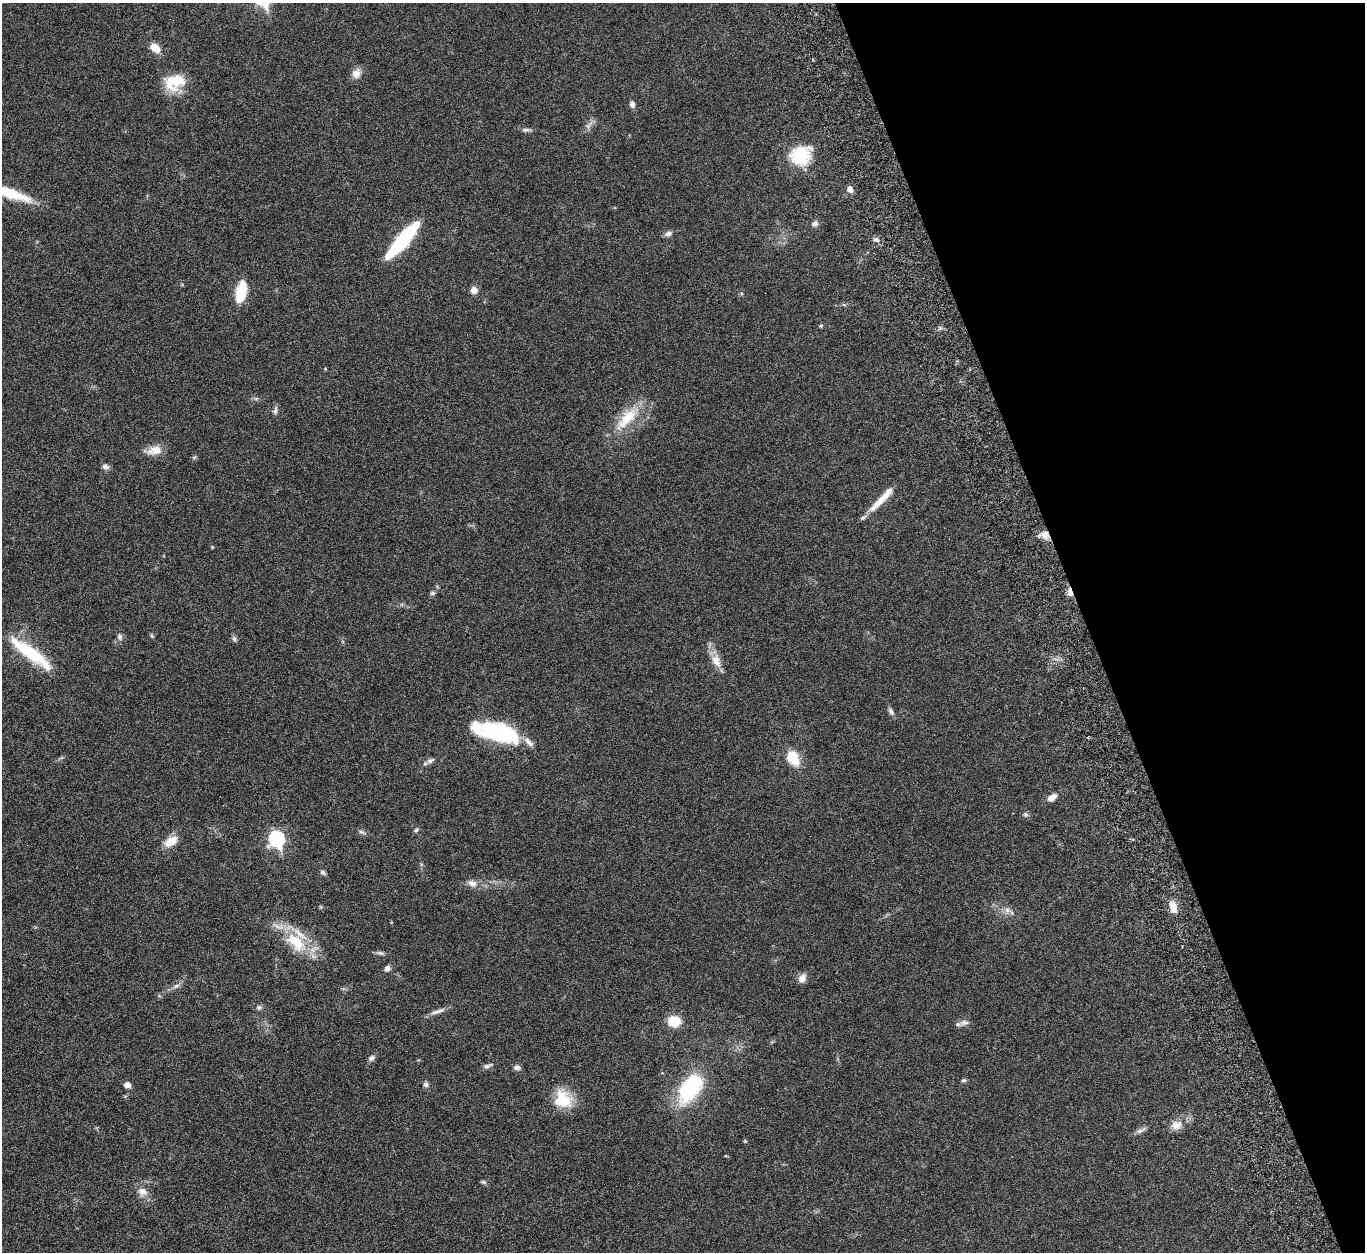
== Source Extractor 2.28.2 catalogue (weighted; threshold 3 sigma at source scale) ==
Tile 12 of 4 x 4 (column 4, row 3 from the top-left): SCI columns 4205-5567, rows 1583-2832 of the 5682 x 5544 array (HDU 1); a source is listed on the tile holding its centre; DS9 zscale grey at full resolution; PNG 1367 x 1254 px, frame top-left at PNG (2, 3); no overlay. Shown black and unused: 20% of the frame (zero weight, under 5 of 10 exposures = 6% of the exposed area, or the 3 px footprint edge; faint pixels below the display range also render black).
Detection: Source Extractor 2.28.2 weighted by HDU 2 'WHT'; one run over the whole footprint, this tile lists its part. Background 0.0278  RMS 0.0018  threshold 0.00726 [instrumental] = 3 sigma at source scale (4.09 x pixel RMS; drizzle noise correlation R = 1.36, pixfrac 0.8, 0.05/0.05 arcsec/px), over >= 5 px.
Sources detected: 71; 2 inside a brighter object's white glare — not listed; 3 inside a brighter listed object's ellipse — not listed separately; the other 66 listed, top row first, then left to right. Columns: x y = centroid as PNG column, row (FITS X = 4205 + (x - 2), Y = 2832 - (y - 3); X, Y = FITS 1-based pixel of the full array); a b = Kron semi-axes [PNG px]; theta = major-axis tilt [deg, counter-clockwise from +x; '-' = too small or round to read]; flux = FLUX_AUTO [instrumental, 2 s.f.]
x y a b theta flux
155 48 10 7 -40 2.4
356 73 13 11 62 1.2
174 82 26 18 16 4.8
632 104 7 5 -79 0.62
588 126 10 5 45 0.61
526 130 14 5 1 0.49
800 155 17 15 35 9.5
850 189 7 6 - 0.91
9 193 50 11 -20 6.8
815 224 8 6 15 0.48
668 234 9 7 27 0.58
403 240 42 10 49 14
876 240 8 6 -17 0.5
474 290 8 8 - 0.91
241 292 21 9 79 5.5
821 326 5 4 - 0.2
275 410 12 5 80 0.45
627 418 42 16 47 5.6
154 450 20 11 12 1.8
105 467 10 6 -16 0.52
882 499 43 8 44 3.1
1045 535 11 9 82 1.3
1070 592 12 5 -83 0.99
433 593 7 5 0 0.3
152 636 6 5 - 0.22
120 637 9 7 -77 0.55
234 639 7 5 -69 0.36
35 656 51 15 -43 7.3
716 661 20 11 -64 1.9
891 711 12 6 -61 0.53
498 734 34 24 -38 10
529 742 17 7 -42 1.1
793 757 16 11 -56 4.3
430 760 11 6 22 0.6
1051 798 12 7 32 1.1
1025 815 7 6 - 0.35
416 830 8 4 31 0.27
361 832 9 4 -8 0.34
277 839 8 7 - 27
171 841 20 11 32 2
323 872 7 6 - 0.34
472 883 13 9 -18 1
1173 907 16 8 -77 1.7
1007 910 8 7 - 0.67
296 942 32 17 -43 6.8
380 953 9 5 -15 0.39
387 968 8 7 - 0.54
802 978 11 8 59 1
176 986 10 5 27 0.53
259 1007 8 6 11 0.4
437 1011 21 5 18 0.86
674 1021 13 11 -8 3.4
964 1023 14 7 9 0.74
371 1058 9 7 45 0.48
487 1066 13 5 14 0.5
517 1067 9 6 9 0.52
964 1080 6 5 - 0.3
127 1085 7 6 - 0.79
426 1085 7 7 - 0.39
690 1088 36 20 56 12
563 1099 24 20 -53 4.8
1176 1125 15 11 22 1.6
1141 1130 17 5 28 0.6
726 1156 4 3 - 0.14
483 1182 8 5 -27 0.29
142 1192 13 10 -22 1.3
Overlapping masked pixels (flux is a lower limit): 2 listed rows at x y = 1045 535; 1070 592
Isophote crosses this tile's border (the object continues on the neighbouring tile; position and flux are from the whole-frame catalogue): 1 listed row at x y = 9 193